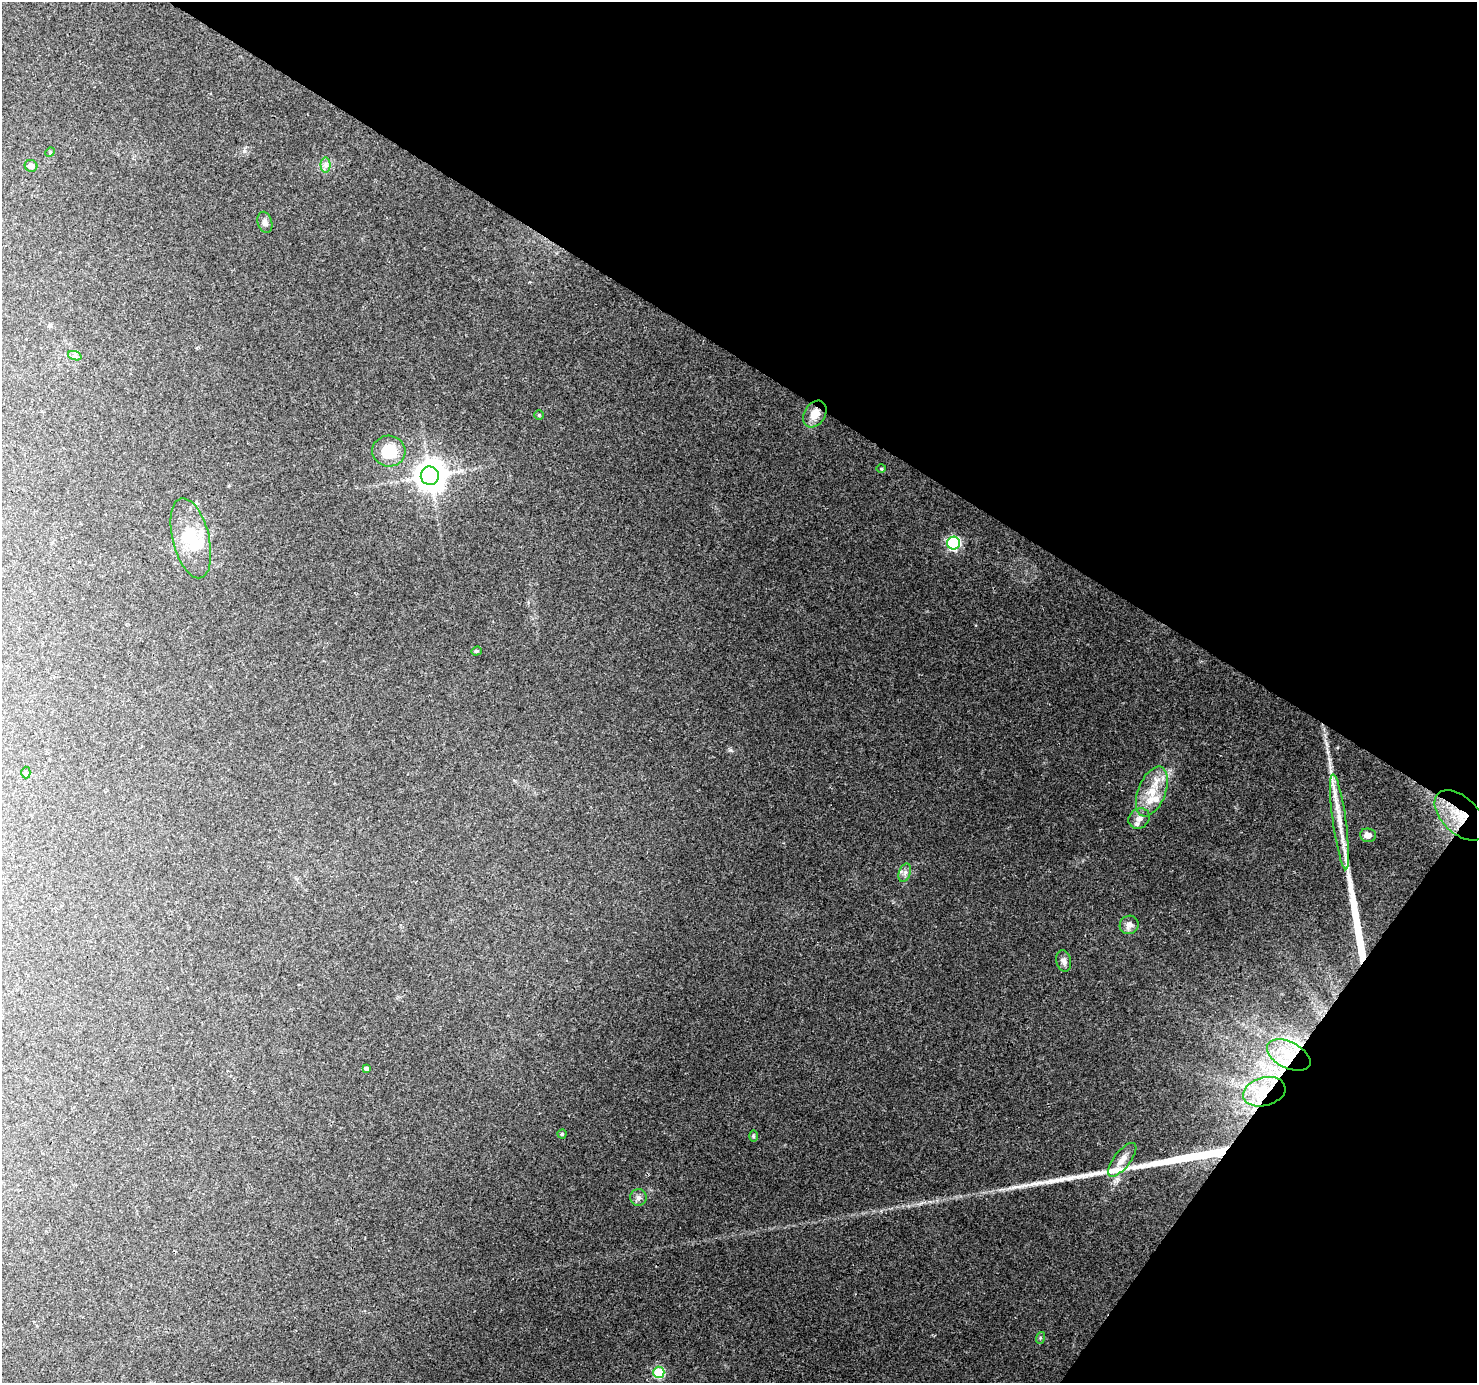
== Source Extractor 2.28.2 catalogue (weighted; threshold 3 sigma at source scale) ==
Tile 8 of 4 x 4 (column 4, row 2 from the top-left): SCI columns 4433-5907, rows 3020-4400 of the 5908 x 5970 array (HDU 1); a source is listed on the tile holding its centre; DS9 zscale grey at full resolution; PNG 1479 x 1385 px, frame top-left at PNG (2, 2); each listed source drawn as its Kron ellipse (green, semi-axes under 4 px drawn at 4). Shown black and unused: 32% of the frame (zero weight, under 3 of 4 exposures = <1% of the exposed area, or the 3 px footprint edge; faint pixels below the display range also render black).
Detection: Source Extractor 2.28.2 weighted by HDU 2 'WHT'; one run over the whole footprint, this tile lists its part. Background 0.126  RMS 0.0058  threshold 0.0259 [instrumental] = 3 sigma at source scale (4.5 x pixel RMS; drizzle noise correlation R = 1.50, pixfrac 1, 0.0396/0.0396 arcsec/px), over >= 5 px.
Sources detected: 42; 2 inside a brighter object's white glare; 3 long thin detections or spike segments (spike, bleed or trail) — neither listed nor drawn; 6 inside a brighter listed object's ellipse — not listed separately; the other 31 listed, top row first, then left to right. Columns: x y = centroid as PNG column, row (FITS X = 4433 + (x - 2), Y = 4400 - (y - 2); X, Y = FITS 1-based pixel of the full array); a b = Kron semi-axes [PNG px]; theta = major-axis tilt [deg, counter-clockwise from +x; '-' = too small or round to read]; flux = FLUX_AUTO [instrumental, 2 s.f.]
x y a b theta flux
50 152 5 4 - 0.69
326 165 7 5 -89 1.7
31 166 6 5 - 2.7
265 222 11 7 -74 2.1
75 356 7 4 -19 1.2
815 414 14 10 56 7.8
539 415 5 5 - 0.73
389 451 16 15 - 19
881 469 5 3 - 0.56
430 476 9 9 - 990
191 538 41 18 -76 22
954 543 6 6 - 86
476 651 5 4 - 0.73
26 773 6 4 -88 0.87
1152 792 26 13 68 14
1460 815 31 18 -44 19
1139 818 11 9 35 3.5
1339 822 48 6 -82 12
1368 835 8 7 - 3.4
905 873 9 5 70 2.2
1129 925 9 9 - 3.7
1064 961 11 7 -78 2.3
1289 1055 23 13 -27 16
367 1068 4 4 - 1.4
1264 1092 22 14 15 16
562 1134 4 4 - 0.83
753 1136 6 4 -90 0.7
1122 1160 20 8 52 5.2
638 1198 8 8 - 2.3
1040 1338 6 4 72 0.74
659 1372 5 5 - 41
Overlapping masked pixels (flux is a lower limit): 4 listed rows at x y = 815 414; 1460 815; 1289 1055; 1264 1092
Unlisted compact peaks at least as high as the median listed source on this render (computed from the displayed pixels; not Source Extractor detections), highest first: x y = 730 750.